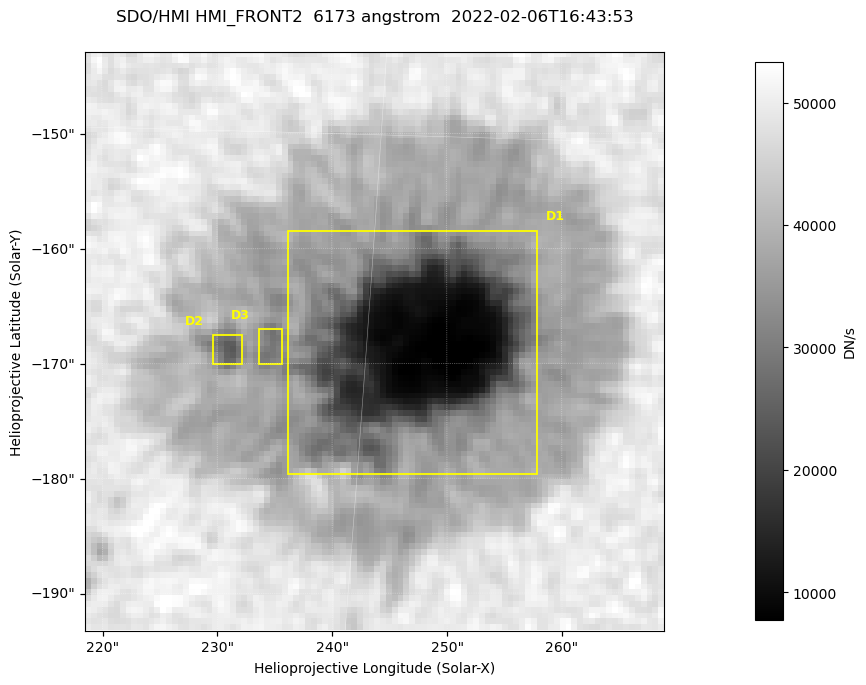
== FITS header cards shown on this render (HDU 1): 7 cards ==
TELESCOP= 'SDO/HMI '           / Telescope
INSTRUME= 'HMI_FRONT2'         / For HMI: HMI_SIDE1, HMI_FRONT2, or HMI_COMBINED
WAVELNTH=                6173. / [angstrom] Wavelength
DATE-OBS= '2022-02-06T16:43:53.500' / [ISO] Observation date {DATE__OBS}
CTYPE1  = 'HPLN-TAN'           / CTYPE1: HPLN
CTYPE2  = 'HPLT-TAN'           / CTYPE2: HPLT
BUNIT   = 'DN/s    '           / Physical Units

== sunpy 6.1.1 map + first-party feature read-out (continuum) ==
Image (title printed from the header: SDO/HMI HMI_FRONT2  6173 angstrom  2022-02-06T16:43:53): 100 x 100 px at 0.504 arcsec/px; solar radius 973 arcsec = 1931 px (partial field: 0.1% of the solar disc is inside the frame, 100% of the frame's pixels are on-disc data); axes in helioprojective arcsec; data unit DN/s (BUNIT, on the colour bar)
Orientation: roll -0.0703 deg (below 1 deg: not rotated)
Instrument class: CONTINUUM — white-light / continuum photospheric image (CONTENT/OBS_TYPE)
Dark features (sunspots / pores): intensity divided by the frame's on-disc median (partial field: no limb-darkening profile); reference = the frame's on-disc median (the 8%-of-disc-diameter window exceeds this field); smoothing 3 px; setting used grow <= 0.7, no closing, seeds <= 0.7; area >= 9 px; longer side >= 3 px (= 1.5 arcsec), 3 px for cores <= 0.7; partial field; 3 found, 3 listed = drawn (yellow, D1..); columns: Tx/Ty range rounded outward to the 2 arcsec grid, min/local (2 s.f., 1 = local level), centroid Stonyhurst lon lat
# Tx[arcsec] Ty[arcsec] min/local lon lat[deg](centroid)
D1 236..258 -180..-158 0.14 +15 -16
D2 228..232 -170..-166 0.58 +14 -16
D3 232..236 -170..-166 0.66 +14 -16